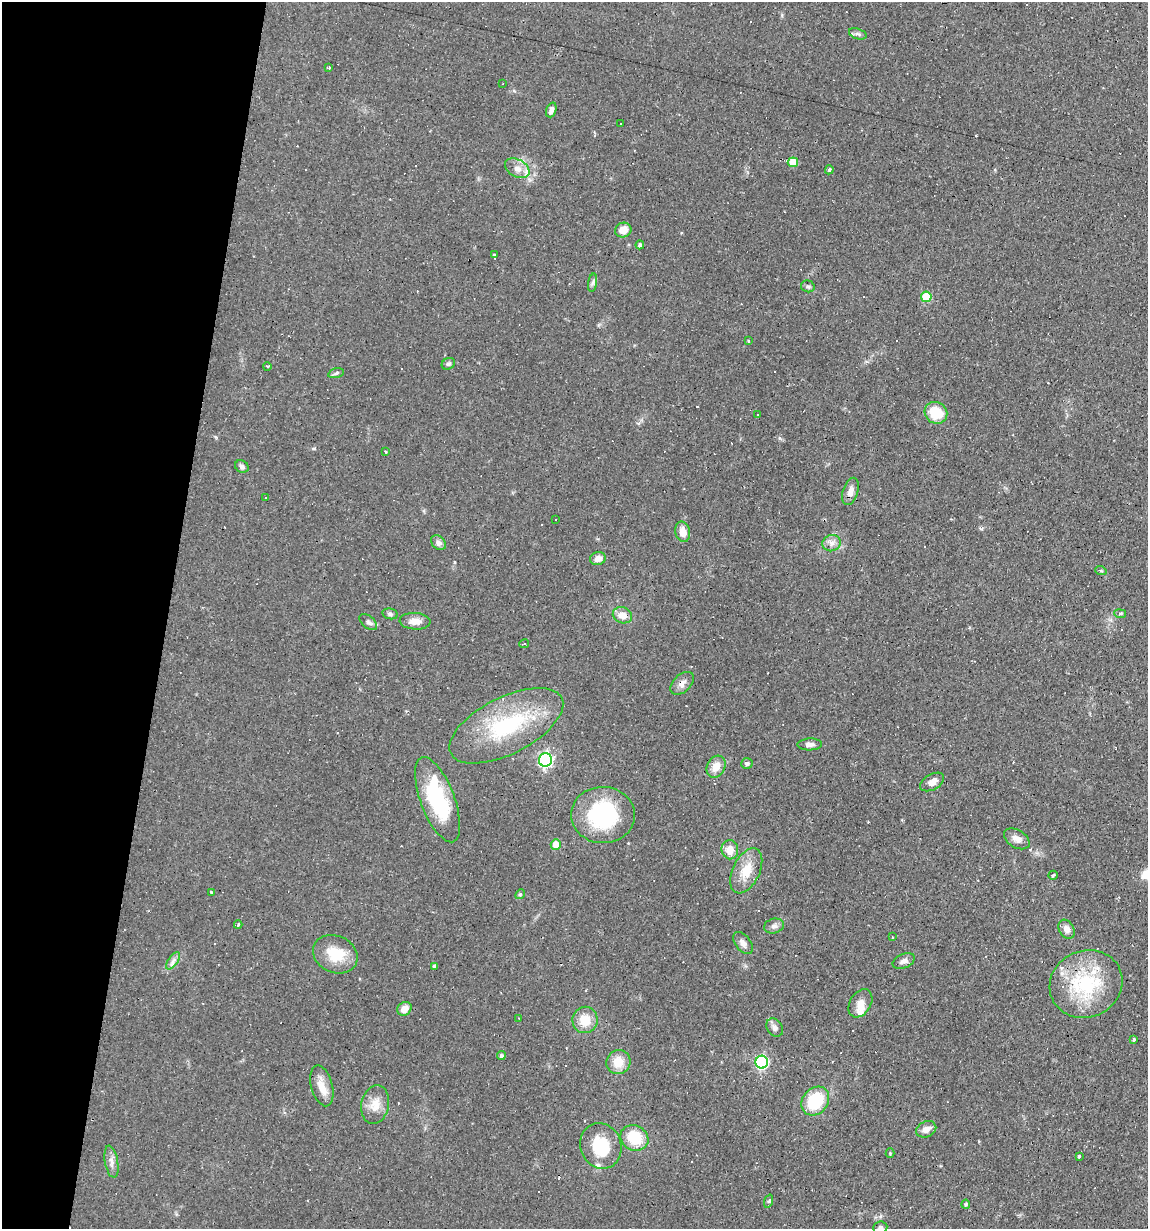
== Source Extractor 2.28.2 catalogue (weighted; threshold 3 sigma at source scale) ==
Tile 9 of 4 x 4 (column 1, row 3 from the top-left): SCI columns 116-1261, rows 1228-2454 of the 4932 x 4909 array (HDU 1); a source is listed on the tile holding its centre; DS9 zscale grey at full resolution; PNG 1150 x 1231 px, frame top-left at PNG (2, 2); each listed source drawn as its Kron ellipse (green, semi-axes under 4 px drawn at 4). Shown black and unused: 14% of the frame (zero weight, under 2 of 3 exposures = <1% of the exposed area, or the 3 px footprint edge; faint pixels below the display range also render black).
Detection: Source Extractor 2.28.2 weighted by HDU 2 'WHT'; one run over the whole footprint, this tile lists its part. Background 0.0966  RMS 0.0058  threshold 0.0259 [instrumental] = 3 sigma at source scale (4.5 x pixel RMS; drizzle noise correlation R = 1.50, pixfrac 1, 0.05/0.05 arcsec/px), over >= 5 px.
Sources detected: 124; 38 cosmic-ray / hot-pixel residue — neither listed nor drawn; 3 inside a brighter listed object's ellipse — not listed separately; the other 83 listed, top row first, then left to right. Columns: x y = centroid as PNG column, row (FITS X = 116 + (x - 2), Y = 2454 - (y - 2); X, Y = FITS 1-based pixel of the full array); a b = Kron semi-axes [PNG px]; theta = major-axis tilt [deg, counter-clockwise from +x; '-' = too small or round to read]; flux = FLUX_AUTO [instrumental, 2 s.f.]
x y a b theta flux
858 34 9 5 -18 1.4
329 67 3 3 - 1.7
503 84 3 2 - 0.38
551 110 7 5 69 2.8
620 124 3 2 - 1.6
793 162 5 5 - 11
517 168 13 8 -29 5.2
829 170 5 3 - 1.2
623 230 8 7 - 6.9
640 245 4 4 - 1.5
494 255 3 3 - 1.8
593 283 9 4 81 1.5
808 286 7 6 - 1.2
926 297 5 5 - 20
748 341 3 2 - 0.65
448 364 7 5 28 1.2
267 366 4 2 - 0.74
336 373 8 4 14 1.2
936 413 11 10 - 16
757 415 3 3 - 6.6
386 452 3 2 - 0.63
242 466 7 6 - 1.5
850 491 14 7 73 3.9
265 497 3 3 - 0.86
555 520 3 3 - 7.1
683 532 10 7 -77 5.4
439 543 8 6 -43 2.8
831 543 9 8 - 3
598 558 8 6 16 3.9
1101 571 6 3 -19 0.75
390 614 8 5 -11 1.4
1120 614 6 3 -7 0.83
622 615 10 8 -19 5.8
415 621 15 8 -3 5
368 622 10 6 -40 2
524 644 5 2 - 0.59
682 683 14 8 44 3.4
506 726 62 28 27 53
810 744 12 6 2 2.4
545 760 7 6 - 110
747 763 6 5 - 1.4
716 767 11 9 63 6.4
932 782 13 7 30 4.5
437 800 45 17 -69 46
603 815 32 28 -2 50
1017 839 14 9 -31 3.8
556 844 5 5 - 9.2
730 850 9 8 - 6.5
746 871 24 13 64 12
1053 875 5 2 - 0.71
211 892 3 2 - 0.49
520 894 5 4 - 0.91
238 925 4 3 - 1.1
774 926 10 7 15 2.4
1067 929 10 7 -60 3.8
893 937 3 2 - 0.5
743 943 13 7 -50 3.1
335 954 23 18 -24 16
173 961 10 5 55 2.2
904 961 12 7 23 2.9
434 966 4 3 - 1.5
1086 984 37 33 24 45
860 1003 15 10 57 5.4
404 1009 8 6 40 4.8
518 1018 3 2 - 0.36
585 1020 13 12 - 11
775 1027 10 7 -58 2.5
1134 1039 3 3 - 0.97
501 1056 4 4 - 1.7
618 1062 12 12 - 9.2
762 1062 6 6 - 88
322 1086 21 10 -75 7.7
815 1101 15 12 51 24
375 1105 19 14 78 7.9
926 1129 10 7 23 4.1
634 1138 14 12 -29 19
601 1146 23 20 -68 23
890 1153 4 4 - 0.57
1079 1156 3 3 - 2.8
111 1162 16 6 -80 3.4
769 1201 7 4 71 0.9
966 1204 4 4 - 0.71
880 1227 7 6 - 1.7
Overlapping masked pixels (flux is a lower limit): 2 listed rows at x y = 682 683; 1086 984
Isophote crosses this tile's border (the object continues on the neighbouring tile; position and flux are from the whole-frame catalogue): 1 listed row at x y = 880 1227